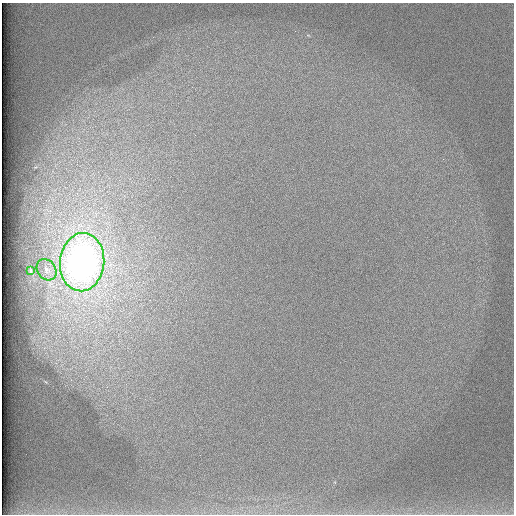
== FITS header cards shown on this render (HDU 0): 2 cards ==
NAXIS1  =                  512 /
NAXIS2  =                  512 /

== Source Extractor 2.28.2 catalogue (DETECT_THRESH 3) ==
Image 512 x 512 px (HDU 0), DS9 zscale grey, 1 PNG px = 1 image px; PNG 516 x 516 px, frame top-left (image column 1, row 512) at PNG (2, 3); each listed source drawn as its Kron ellipse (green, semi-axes under 4 px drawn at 4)
Background 98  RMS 2.8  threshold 8.46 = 3 sigma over >= 5 px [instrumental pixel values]
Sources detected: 3; all 3 listed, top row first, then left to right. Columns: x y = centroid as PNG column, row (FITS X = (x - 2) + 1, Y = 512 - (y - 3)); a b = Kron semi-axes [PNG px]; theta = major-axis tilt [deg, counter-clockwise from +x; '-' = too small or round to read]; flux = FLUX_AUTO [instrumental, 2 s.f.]
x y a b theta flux
82 262 29 22 84 99000
47 270 11 9 -54 1300
31 271 4 3 - 340